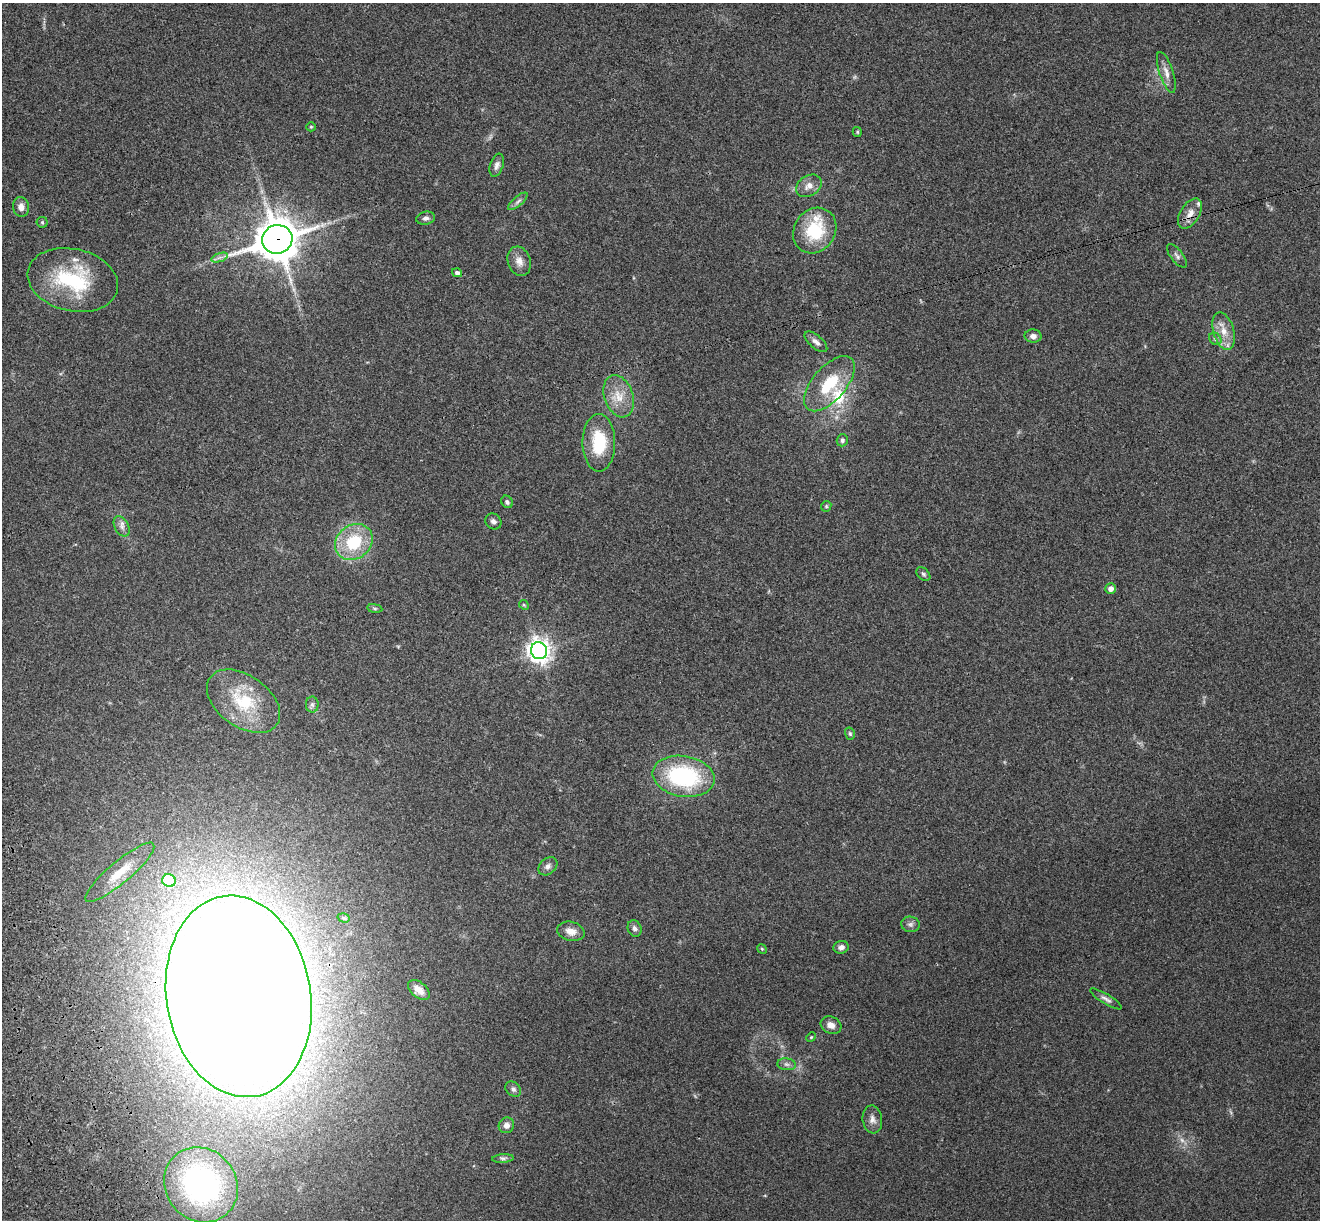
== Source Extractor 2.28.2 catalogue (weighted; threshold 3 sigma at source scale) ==
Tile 7 of 4 x 4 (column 3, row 2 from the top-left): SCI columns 2753-4070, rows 2628-3845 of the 5508 x 5378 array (HDU 1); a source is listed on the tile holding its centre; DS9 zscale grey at full resolution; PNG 1322 x 1222 px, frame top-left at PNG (2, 3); each listed source drawn as its Kron ellipse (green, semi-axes under 4 px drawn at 4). Shown black and unused: <1% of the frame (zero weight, under 3 of 4 exposures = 6% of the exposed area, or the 3 px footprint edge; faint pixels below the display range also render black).
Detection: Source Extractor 2.28.2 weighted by HDU 2 'WHT'; one run over the whole footprint, this tile lists its part. Background 0.181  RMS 0.0079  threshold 0.0357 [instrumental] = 3 sigma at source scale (4.5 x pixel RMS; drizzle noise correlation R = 1.50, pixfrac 1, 0.05/0.05 arcsec/px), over >= 5 px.
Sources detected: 63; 1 too faint to see at this stretch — neither listed nor drawn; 3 inside a brighter listed object's ellipse — not listed separately; the other 59 listed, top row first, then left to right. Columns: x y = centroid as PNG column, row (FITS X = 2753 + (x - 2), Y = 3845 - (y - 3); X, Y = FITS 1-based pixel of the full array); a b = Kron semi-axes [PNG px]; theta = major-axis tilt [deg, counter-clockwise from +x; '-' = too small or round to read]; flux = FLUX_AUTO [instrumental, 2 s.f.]
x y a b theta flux
1166 72 21 7 -72 6
311 127 5 4 - 0.86
857 132 5 4 - 0.91
497 165 12 6 71 3.3
809 186 14 10 33 6.5
518 201 12 4 40 2.6
21 207 9 8 - 5.2
1190 214 17 9 59 7.6
426 218 9 6 12 2.6
42 222 6 5 - 1.2
815 231 24 20 54 39
277 239 15 14 - 2300
1177 256 14 6 -52 2.8
219 258 9 4 19 2.3
519 261 15 11 -72 6.7
457 273 5 4 - 2.5
73 280 46 31 -13 67
1224 331 19 10 -75 11
1033 336 8 6 -2 3.8
1215 339 7 5 -46 1.7
816 342 14 6 -41 3.9
829 384 33 16 49 34
619 396 22 14 -71 15
842 440 6 5 - 1.9
599 443 29 16 -89 35
507 502 6 5 - 2
826 506 5 5 - 1.1
493 521 8 7 - 2.8
122 526 11 7 -62 3.8
354 542 20 16 38 37
923 574 8 5 -44 1.7
1110 588 5 5 - 4.2
524 605 5 4 - 0.84
375 608 7 4 -8 1.4
539 651 8 8 - 600
244 701 41 25 -36 44
312 704 8 6 -89 2.1
850 734 6 4 -74 1.2
683 776 31 20 -9 88
548 866 10 8 41 3.1
120 872 44 11 40 20
169 881 7 6 - 38
344 918 6 4 -17 1.2
910 924 9 7 -5 2.7
635 928 8 6 -65 2.7
571 931 14 9 -15 7
841 947 7 6 - 3.6
762 949 5 4 - 0.93
419 990 12 7 -40 7.9
239 996 101 72 -81 4400
1106 999 18 5 -31 3.2
831 1025 11 8 -27 4.9
811 1037 5 4 - 0.95
786 1064 9 6 -7 2.5
513 1089 9 6 -42 2.4
872 1119 14 9 -82 5
506 1125 8 7 - 3.8
503 1158 11 4 4 2.2
201 1185 39 35 -50 200
Overlapping masked pixels (flux is a lower limit): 2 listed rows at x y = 1190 214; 277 239